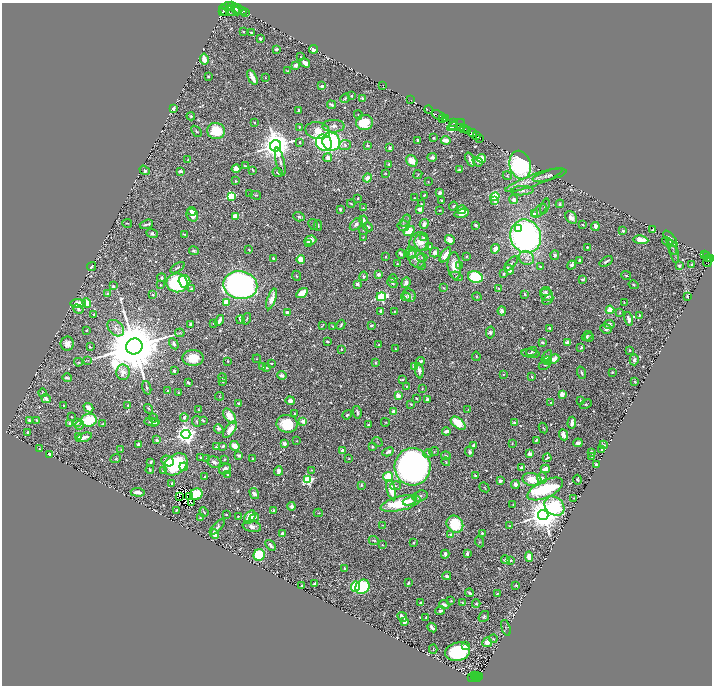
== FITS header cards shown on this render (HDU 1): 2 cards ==
NAXIS1  =                 1420
NAXIS2  =                 1367

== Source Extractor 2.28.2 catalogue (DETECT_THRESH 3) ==
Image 1420 x 1367 px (HDU 1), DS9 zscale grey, zoomed out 1/2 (1 PNG px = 2 x 2 image px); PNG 714 x 688 px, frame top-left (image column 1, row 1366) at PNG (2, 3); each listed source drawn as its Kron ellipse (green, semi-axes under 4 px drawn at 4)
Background 0.811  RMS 0.017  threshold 0.0524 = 3 sigma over >= 5 px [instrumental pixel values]
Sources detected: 846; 60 cannot appear on this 1/2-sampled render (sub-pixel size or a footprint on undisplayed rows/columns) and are neither listed nor drawn; of the other 786, the 500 brightest by FLUX_AUTO listed and drawn (286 fainter detections omitted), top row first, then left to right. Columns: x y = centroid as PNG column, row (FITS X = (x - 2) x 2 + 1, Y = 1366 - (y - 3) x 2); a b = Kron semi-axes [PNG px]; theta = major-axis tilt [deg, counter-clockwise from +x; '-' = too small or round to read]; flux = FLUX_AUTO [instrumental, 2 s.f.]
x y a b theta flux
232 5 2 1 - 210
228 6 6 3 7 570
236 9 6 2 -64 1200
224 10 6 3 -61 850
233 10 7 5 -11 1700
239 10 7 3 -29 2900
222 12 3 2 - 290
246 12 2 1 - 48
244 32 2 2 - 3.9
251 32 2 2 - 3.8
260 39 3 2 - 5.3
276 49 3 2 - 7.7
313 49 4 3 - 31
300 57 2 2 - 4.6
204 59 5 3 - 58
305 63 5 3 - 22
296 65 4 3 - 19
287 71 4 2 - 3
208 76 2 2 - 6
252 77 8 3 -64 46
265 78 3 3 - 3.2
383 85 2 1 - 18
322 86 4 3 - 11
351 96 2 2 - 5.5
345 98 5 3 - 6
363 98 4 3 - 9.7
411 100 2 1 - 21
331 105 4 2 - 6.7
173 109 3 3 - 10
429 110 4 2 - 47
299 111 4 3 - 11
358 115 5 2 - 3.4
438 115 7 2 -22 940
191 116 4 3 - 5.1
443 118 3 1 - 150
446 119 2 2 - 130
255 122 3 3 - 5.3
364 122 8 7 - 100
453 123 3 2 - 270
453 125 2 1 - 70
456 125 9 5 28 340
334 126 11 6 0 17
299 127 2 2 - 3.9
460 127 3 2 - 760
464 129 4 2 - 820
196 131 6 3 -53 5.8
216 131 9 8 - 120
318 131 12 8 -11 120
468 131 3 2 - 560
472 133 4 3 - 1200
477 135 3 2 - 150
434 138 3 3 - 5.3
480 138 2 1 - 3.7
418 140 2 2 - 29
446 140 5 3 - 50
300 142 2 2 - 3.1
331 142 9 8 - 400
324 143 8 7 - 530
345 145 6 4 23 10
368 145 4 3 - 4.6
276 146 5 5 - 8300
389 148 3 3 - 11
432 157 5 4 - 14
328 158 4 3 - 65
481 158 4 3 - 90
470 159 7 2 -68 17
188 160 2 2 - 5
412 161 6 5 - 59
280 162 14 3 -76 13
478 162 5 3 - 10
389 164 3 2 - 5.6
520 165 14 10 -75 660
245 166 2 2 - 2.8
236 169 4 4 - 37
145 170 5 3 - 7.8
253 170 3 2 - 4.3
459 170 3 3 - 11
181 171 4 2 - 11
278 173 5 3 - 7.7
385 173 3 2 - 3
418 175 5 2 - 2.8
549 175 17 5 15 15
507 176 4 4 - 4.5
367 178 5 4 - 26
534 180 30 5 20 36
235 181 2 2 - 4
428 182 2 2 - 2.8
522 191 11 4 3 17
440 193 3 3 - 20
250 194 2 2 - 6.6
256 195 5 3 - 3.9
424 195 3 2 - 4.5
231 196 3 3 - 320
495 197 5 4 - 140
358 198 2 2 - 3.8
415 198 3 2 - 2.8
495 200 2 2 - 43
514 200 4 4 - 18
442 201 2 2 - 9.1
351 204 4 3 - 4.7
422 204 3 3 - 4.1
560 204 4 3 - 7.2
453 206 4 3 - 7
545 206 8 3 71 6.9
363 208 4 3 - 3.5
340 209 3 3 - 7
420 209 3 3 - 29
440 210 4 2 - 3.8
462 210 5 4 - 37
192 211 4 3 - 16
539 211 8 5 45 13
462 213 7 3 14 39
534 214 3 3 - 11
192 215 6 5 - 32
235 217 4 3 - 38
299 217 6 4 -18 6.5
571 217 7 5 -53 25
363 220 4 4 - 11
405 221 6 3 56 7.2
127 223 5 2 - 2.9
146 224 7 2 18 9.9
356 224 7 4 44 13
424 224 5 4 - 17
313 225 6 2 -60 2.9
318 225 5 3 - 6.2
476 225 2 2 - 25
582 225 3 2 - 3.3
404 226 6 5 - 13
368 227 5 3 - 7.9
595 227 4 3 - 35
519 229 4 3 - 37
363 230 5 4 - 4.5
652 230 2 2 - 3.4
409 231 6 4 34 100
623 231 3 3 - 6.3
152 233 6 4 -21 8.5
184 234 3 2 - 3.8
526 236 17 15 -69 1400
363 237 2 2 - 2.8
424 238 3 3 - 17
670 239 10 4 -53 9.8
310 240 6 5 - 29
450 240 5 4 - 19
641 240 7 4 -6 37
667 241 6 4 -31 6.9
419 242 10 9 - 41
422 243 8 7 - 27
308 244 4 3 - 10
430 247 3 3 - 5.4
587 247 2 2 - 5.4
672 247 8 3 -69 7
495 249 5 4 - 27
249 250 3 2 - 4.2
194 251 5 3 - 6.9
411 252 6 5 - 8.9
434 252 5 4 - 18
401 254 5 3 - 11
411 254 5 4 - 5.5
674 254 9 3 -74 6.6
445 255 8 3 58 31
555 255 5 3 - 11
704 255 4 3 - 170
467 256 2 2 - 3
706 256 2 1 - 85
386 257 3 2 - 3.4
422 257 5 3 - 5.8
526 258 8 6 -28 18
273 259 4 2 - 5.9
416 259 10 7 -59 28
709 259 3 2 - 350
711 259 3 2 - 380
301 260 4 3 - 72
579 260 2 2 - 8.2
606 261 7 3 34 8.2
707 262 5 2 - 140
511 263 9 3 48 7.2
397 264 3 2 - 5.6
692 264 2 2 - 6.7
421 265 4 3 - 4.3
460 265 4 3 - 7.8
571 265 4 4 - 10
679 265 4 3 - 8.4
454 266 13 6 -85 53
92 267 5 3 - 7.8
541 267 2 2 - 24
177 268 8 3 33 7.5
509 270 5 3 - 41
504 274 3 2 - 4
378 275 3 3 - 26
626 275 5 3 - 4.9
296 276 5 2 - 3.2
364 276 5 4 - 8.3
457 276 6 4 -34 6.3
475 277 7 6 - 260
161 278 4 3 - 12
393 278 4 3 - 11
583 279 4 3 - 9.7
184 281 6 5 - 42
177 283 10 9 - 480
392 283 5 3 - 8.2
406 283 5 4 - 18
357 284 3 3 - 15
160 285 2 2 - 3.7
240 285 17 14 -11 1600
634 285 5 3 - 4.7
113 286 3 3 - 8.2
443 288 3 3 - 3.1
499 288 4 3 - 4
191 289 3 2 - 5.3
545 291 5 3 - 7.2
302 293 6 4 33 81
108 294 4 3 - 6.9
525 294 3 2 - 6.2
153 295 3 3 - 5.4
409 295 7 6 - 17
547 295 6 6 - 36
687 296 3 2 - 4.2
381 297 5 4 - 410
406 297 4 4 - 8.2
477 297 5 3 - 3.3
272 299 11 4 71 31
548 300 6 4 43 5.6
226 302 4 3 - 75
624 302 3 2 - 3.1
87 303 5 3 - 55
78 304 8 4 -2 45
78 309 5 4 - 8
610 310 4 4 - 55
381 311 3 3 - 18
502 311 4 4 - 18
287 312 3 3 - 29
394 312 4 2 - 3.8
620 313 4 3 - 3.4
94 314 2 2 - 8.6
639 315 3 2 - 4.2
246 319 6 3 73 4
629 319 7 3 -75 14
219 320 6 3 56 18
240 320 4 3 - 7.4
214 323 3 2 - 6
191 324 3 2 - 10
609 324 5 4 - 18
341 325 5 2 - 4.8
371 325 3 3 - 4.7
322 326 4 2 - 2.8
333 327 4 2 - 5.1
116 328 9 7 -43 18
550 328 3 3 - 4.8
606 329 6 5 - 13
86 330 2 2 - 3.7
180 333 5 3 - 4.2
490 333 6 4 79 8.5
587 336 6 3 41 8.2
589 337 5 3 - 5.2
327 341 3 2 - 6.3
542 342 3 2 - 8.8
567 343 4 3 - 33
67 344 7 6 - 28
174 344 6 4 -59 11
379 345 3 2 - 5.9
134 346 8 8 - 50000
90 347 3 2 - 4
581 347 4 2 - 5.5
341 349 2 2 - 3.8
395 349 2 2 - 2.9
629 350 2 2 - 4
532 352 5 3 - 9.3
531 354 9 2 -7 6.3
476 356 5 3 - 4.9
547 356 7 3 60 11
193 358 10 8 1 84
257 359 4 3 - 3.3
554 359 6 3 24 41
88 360 3 2 - 2.8
634 360 5 4 - 12
227 361 2 2 - 2.9
421 361 4 3 - 12
548 361 4 3 - 37
78 362 4 3 - 3.7
271 363 3 2 - 3.7
375 363 3 2 - 3.9
544 365 6 4 24 4.5
263 366 3 2 - 25
415 366 3 3 - 46
267 368 2 2 - 4.6
174 371 2 2 - 32
419 371 7 4 -84 14
123 372 8 7 - 25
612 372 2 2 - 3.9
582 373 6 3 -70 7.9
503 374 3 2 - 3.3
282 375 5 3 - 14
222 377 4 3 - 4
532 377 3 2 - 5.2
67 378 5 2 - 6.2
402 379 4 2 - 6.9
635 381 3 2 - 3.7
223 382 3 3 - 6
188 383 4 2 - 5.5
406 386 3 3 - 4
147 388 7 3 -73 7.9
422 388 3 2 - 3.9
167 391 2 2 - 7.3
43 393 4 4 - 4.8
178 393 3 2 - 3.6
562 394 4 4 - 19
220 396 4 2 - 3
398 396 3 3 - 43
46 398 5 4 - 16
416 398 3 2 - 3
427 400 3 3 - 14
580 400 3 2 - 4.2
290 401 5 3 - 20
238 403 3 2 - 5.4
551 403 3 2 - 4.4
411 404 2 2 - 3.9
586 404 6 3 23 4.1
63 405 2 2 - 4.6
128 406 2 2 - 3.4
88 408 5 3 - 36
149 409 5 3 - 4.6
468 409 2 2 - 2.8
198 410 3 2 - 2.8
357 412 6 3 -80 9.6
394 412 3 2 - 29
294 413 2 2 - 3.6
347 415 5 3 - 6
230 416 8 5 -55 67
71 417 2 2 - 3.1
184 417 4 3 - 12
154 418 5 3 - 3.9
37 420 4 3 - 4.7
89 420 8 6 6 140
203 420 4 3 - 3.9
30 421 4 3 - 20
197 421 5 3 - 4.9
303 421 4 3 - 54
152 422 8 3 -5 18
385 422 4 3 - 2.8
70 423 4 3 - 8
77 423 3 3 - 5.5
155 423 3 2 - 5.3
458 423 8 5 -38 90
515 423 4 3 - 18
572 423 6 3 87 19
103 424 3 2 - 4.4
287 424 10 9 - 150
80 425 5 3 - 5.1
368 425 3 2 - 4.5
543 428 5 2 - 3.3
219 429 5 4 - 10
230 429 10 4 54 43
446 431 4 2 - 25
28 432 3 2 - 6.5
186 434 4 4 - 2800
563 435 5 4 - 22
78 437 3 3 - 4.1
84 437 8 3 17 25
157 440 4 3 - 13
536 440 4 2 - 6.4
297 441 3 3 - 2.8
377 442 5 3 - 2.8
512 443 2 2 - 3.4
578 443 4 3 - 16
284 444 4 3 - 12
138 445 3 2 - 12
474 445 3 3 - 9.2
604 445 4 2 - 6.9
223 446 3 2 - 8.9
235 446 5 4 - 25
216 447 3 3 - 4.4
372 447 4 3 - 6.8
39 449 2 2 - 3.4
121 449 4 3 - 3.1
601 450 2 2 - 4.4
342 451 4 3 - 13
434 451 5 2 - 3.9
388 452 6 3 28 15
469 452 5 3 - 9.4
592 452 3 2 - 14
49 454 3 2 - 21
428 454 4 3 - 4.8
530 454 3 2 - 75
239 455 4 3 - 11
446 456 5 4 - 5.4
592 456 3 2 - 4
200 457 2 2 - 5.1
547 458 4 2 - 6.1
116 459 5 4 - 4.9
206 459 3 2 - 3.7
225 459 3 2 - 3.3
252 459 2 2 - 2.8
349 459 2 2 - 3
168 461 6 5 - 50
151 462 4 2 - 7.7
214 462 7 5 -25 15
446 462 4 3 - 3.7
176 464 13 9 41 270
596 464 3 2 - 16
184 467 4 4 - 34
412 467 18 18 - 2700
522 468 3 3 - 20
225 469 6 5 - 20
545 469 4 3 - 39
150 470 4 3 - 4.8
312 470 3 2 - 4
164 471 4 2 - 10
278 471 5 3 - 20
227 474 3 3 - 4.7
205 476 3 2 - 4.9
476 476 3 2 - 12
388 477 5 5 - 120
542 478 6 5 - 13
532 479 9 6 -13 82
308 480 4 3 - 430
577 480 5 3 - 7.1
500 481 3 3 - 15
172 483 3 3 - 6.7
515 484 4 3 - 20
361 485 3 2 - 6.7
396 486 5 3 - 4.1
484 487 5 3 - 3.7
545 489 19 8 25 540
391 490 10 4 -75 66
138 492 7 3 -6 23
254 493 6 4 -57 17
196 494 6 5 - 130
179 496 3 1 - 2.8
189 496 2 1 - 2.9
420 496 8 5 17 12
574 498 2 2 - 2.8
410 501 7 3 18 17
191 502 2 1 - 5.1
400 503 20 7 14 190
513 505 3 2 - 2.9
292 506 4 4 - 19
554 506 11 8 -41 370
176 510 3 2 - 3.7
274 510 4 3 - 14
204 512 5 3 - 3.5
318 513 4 2 - 2.8
226 515 2 2 - 9
543 515 5 5 - 10000
238 517 2 2 - 4.8
250 517 7 5 56 69
200 518 2 2 - 3.2
254 518 5 2 - 8.2
455 524 9 8 - 190
382 525 3 2 - 3.2
252 526 9 5 -11 17
510 526 3 2 - 2.9
217 527 10 3 45 10
482 533 3 2 - 5.5
214 534 5 3 - 34
282 534 3 3 - 15
451 534 3 2 - 29
374 541 5 3 - 4
480 542 6 3 -66 3.9
414 543 3 2 - 4.4
271 545 6 3 -48 10
382 545 2 2 - 2.8
445 554 4 3 - 10
467 554 4 2 - 12
259 555 6 5 - 190
529 557 5 3 - 38
505 560 4 3 - 8.8
510 560 3 3 - 5.1
344 568 3 2 - 5.7
447 576 4 3 - 8
408 583 3 2 - 6.1
314 584 3 2 - 13
516 585 4 3 - 5.4
302 586 3 3 - 4.3
356 587 5 4 - 180
362 587 7 6 - 350
470 593 4 2 - 8.8
497 593 2 2 - 4.5
451 601 3 3 - 3.1
420 603 2 2 - 22
462 603 4 3 - 3.1
476 604 4 4 - 4
444 605 5 3 - 9.4
440 611 5 3 - 12
402 617 5 2 - 17
426 617 3 2 - 4
484 617 6 4 52 8.3
404 622 3 3 - 23
432 627 5 3 - 12
506 628 8 2 -73 3.7
493 639 4 3 - 4.5
487 642 5 5 - 32
465 646 3 3 - 20
433 649 5 3 - 3.3
458 652 12 9 12 360
477 675 2 1 - 6.8
475 676 2 1 - 6.9
478 677 2 1 - 21
480 677 2 1 - 33
472 678 3 2 - 35
475 678 2 1 - 39
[286 fainter detections neither listed nor drawn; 60 sub-pixel or undisplayed-footprint detections neither listed nor drawn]